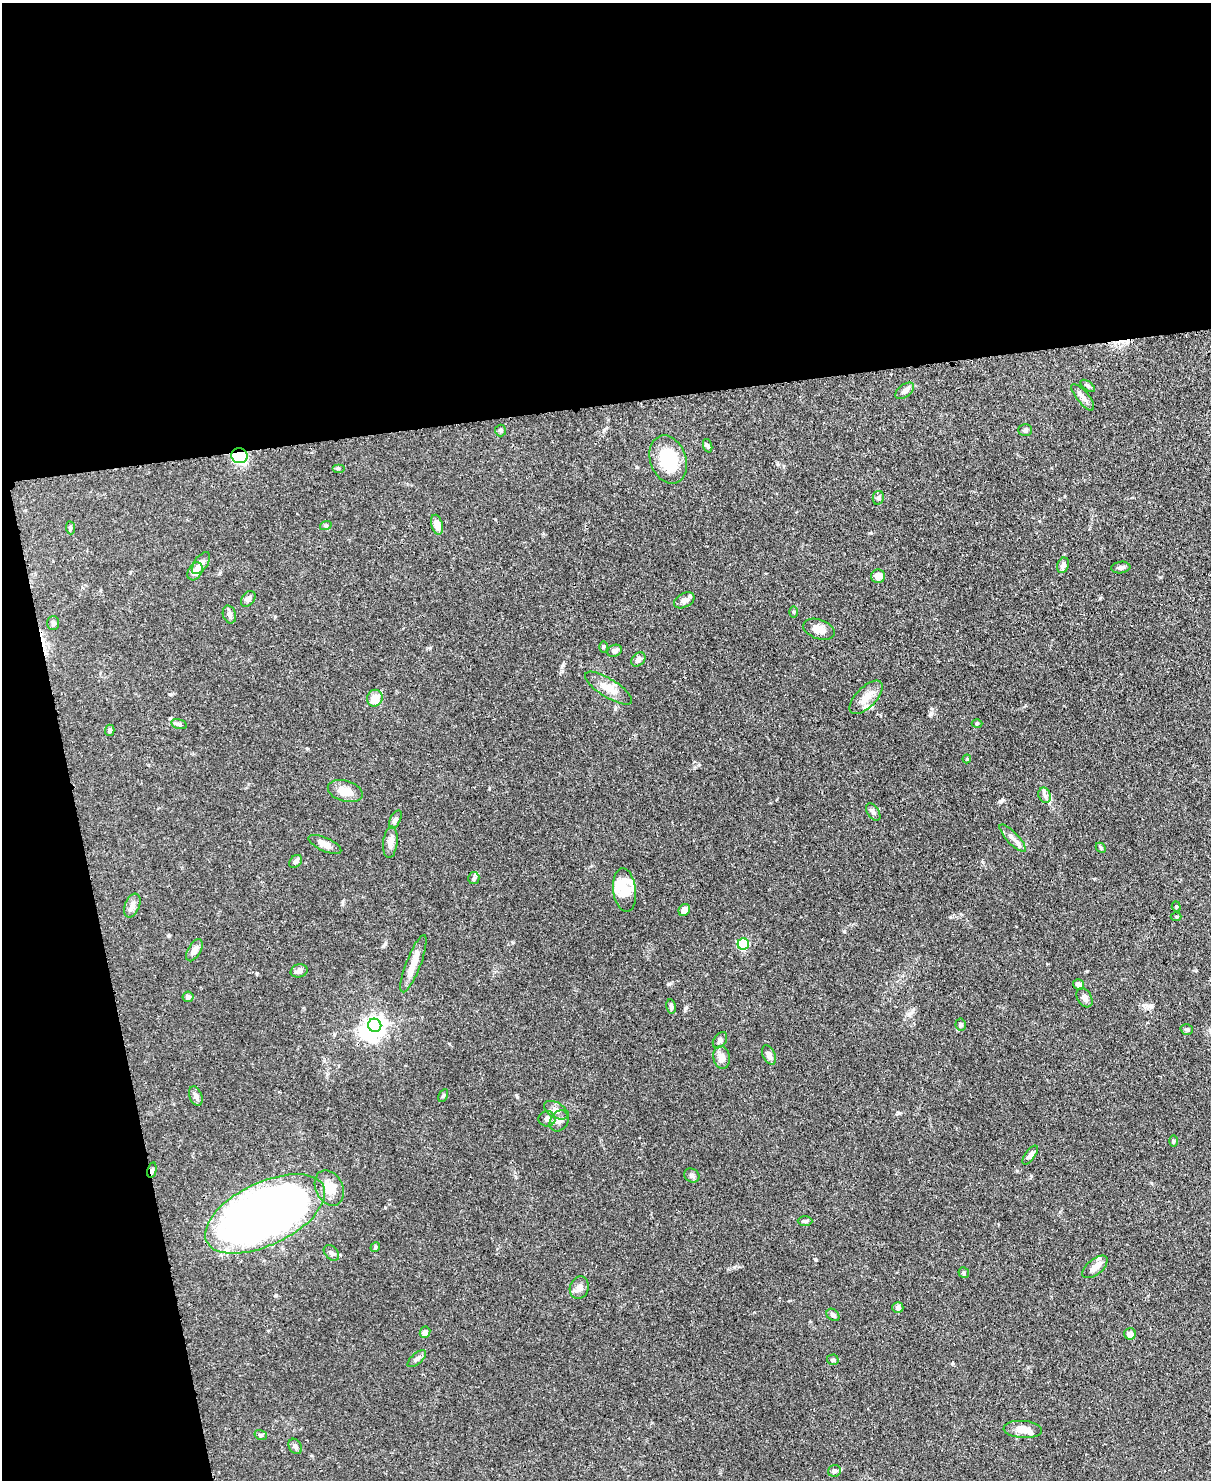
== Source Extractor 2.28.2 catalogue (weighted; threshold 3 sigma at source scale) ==
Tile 1 of 4 x 3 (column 1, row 1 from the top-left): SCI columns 76-1284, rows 3167-4644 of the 4988 x 4969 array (HDU 1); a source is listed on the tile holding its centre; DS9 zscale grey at full resolution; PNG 1213 x 1482 px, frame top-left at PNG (2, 3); each listed source drawn as its Kron ellipse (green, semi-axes under 4 px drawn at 4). Shown black and unused: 33% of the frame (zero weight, under 3 of 4 exposures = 9% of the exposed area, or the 3 px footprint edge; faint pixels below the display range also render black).
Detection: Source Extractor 2.28.2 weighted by HDU 2 'WHT'; one run over the whole footprint, this tile lists its part. Background 0.0719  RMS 0.004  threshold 0.0181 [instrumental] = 3 sigma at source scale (4.5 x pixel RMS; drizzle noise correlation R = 1.50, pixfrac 1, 0.05/0.05 arcsec/px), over >= 5 px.
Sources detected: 96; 2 inside a brighter object's white glare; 1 cosmic-ray / hot-pixel residue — neither listed nor drawn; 3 inside a brighter listed object's ellipse — not listed separately; the other 90 listed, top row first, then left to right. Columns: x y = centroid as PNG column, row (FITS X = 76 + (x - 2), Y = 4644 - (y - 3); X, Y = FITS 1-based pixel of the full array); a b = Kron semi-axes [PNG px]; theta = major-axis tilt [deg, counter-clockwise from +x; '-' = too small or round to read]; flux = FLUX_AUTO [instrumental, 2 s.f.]
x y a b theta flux
1088 386 8 4 -36 0.75
905 391 11 6 37 1.7
1083 397 16 6 -51 2.1
501 430 6 5 - 0.7
1025 430 7 5 0 0.75
708 446 7 4 -71 0.63
239 456 8 7 - 32
668 460 25 18 -70 18
338 468 6 4 0 0.49
878 498 7 5 78 0.88
326 525 6 4 18 0.5
437 525 10 5 -74 3.7
70 528 6 4 -84 0.59
201 563 13 6 55 2
1063 565 8 5 69 1.8
1121 568 9 5 7 1.2
195 571 9 6 60 3.2
878 576 7 6 - 3
248 599 9 6 52 1.6
684 600 11 7 28 2
793 612 5 4 - 0.49
229 614 9 6 -73 1.6
53 623 7 6 - 1.1
819 629 16 9 -18 4.3
604 647 6 4 90 0.45
614 651 7 6 - 1.3
638 659 8 6 47 1.5
609 688 27 9 -32 5.5
866 697 21 10 46 4.9
375 698 8 7 - 5
977 723 5 3 - 0.41
179 724 8 5 -14 0.79
110 730 5 4 - 0.82
967 759 4 3 - 0.43
345 791 18 10 -16 5.7
1045 795 8 6 -66 1.4
873 812 10 5 -55 1.1
395 819 10 5 63 1.2
1013 838 18 6 -47 2.5
390 842 16 7 84 2.4
325 844 17 6 -24 3
1101 848 6 4 -46 0.59
296 861 7 5 43 1.4
474 878 6 5 - 0.79
625 890 22 11 -83 8.5
132 906 12 7 68 2.2
1176 907 5 4 - 0.5
684 910 6 5 - 2
1176 916 5 3 - 0.42
743 944 6 5 - 28
194 950 12 6 59 2.8
413 964 30 7 69 5.6
299 971 8 6 15 1.7
1079 985 6 5 - 1.9
188 997 5 5 - 0.98
1084 998 10 7 -60 1.9
671 1006 7 4 -81 0.99
375 1025 7 6 - 190
961 1025 6 5 - 0.75
1187 1029 6 5 - 0.74
720 1040 9 6 55 1.1
769 1055 10 6 -65 1.9
722 1057 11 8 -78 3
196 1096 10 6 -70 1.4
443 1096 7 3 63 0.51
556 1110 13 7 -30 2.2
547 1119 8 8 - 1.9
559 1121 11 8 58 2.1
1173 1141 6 3 -89 0.43
1030 1155 11 5 53 1.3
152 1170 8 4 78 0.98
692 1175 8 6 -32 1.1
329 1188 18 13 -64 5.7
265 1214 65 31 26 310
805 1221 7 5 -1 0.74
375 1247 5 4 - 0.5
331 1253 9 6 -46 1.3
1095 1267 15 7 39 3.5
964 1273 5 5 - 0.63
579 1288 11 9 71 2
898 1308 5 5 - 1.3
833 1315 7 5 -41 1.2
425 1332 6 5 - 1.7
1130 1334 6 6 - 2.2
417 1359 11 5 41 1.3
833 1360 6 5 - 0.8
1023 1429 19 8 -4 4.2
261 1435 6 5 - 0.71
295 1446 8 6 -59 0.98
834 1471 6 6 - 0.91
Overlapping masked pixels (flux is a lower limit): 2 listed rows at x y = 239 456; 152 1170
Unlisted compact peaks at least as high as the median listed source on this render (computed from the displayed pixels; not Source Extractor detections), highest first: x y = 1001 801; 816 1260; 516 1095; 734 1267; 899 1113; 385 944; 170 694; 385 1207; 257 973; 844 931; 563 665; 1031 1176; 430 648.